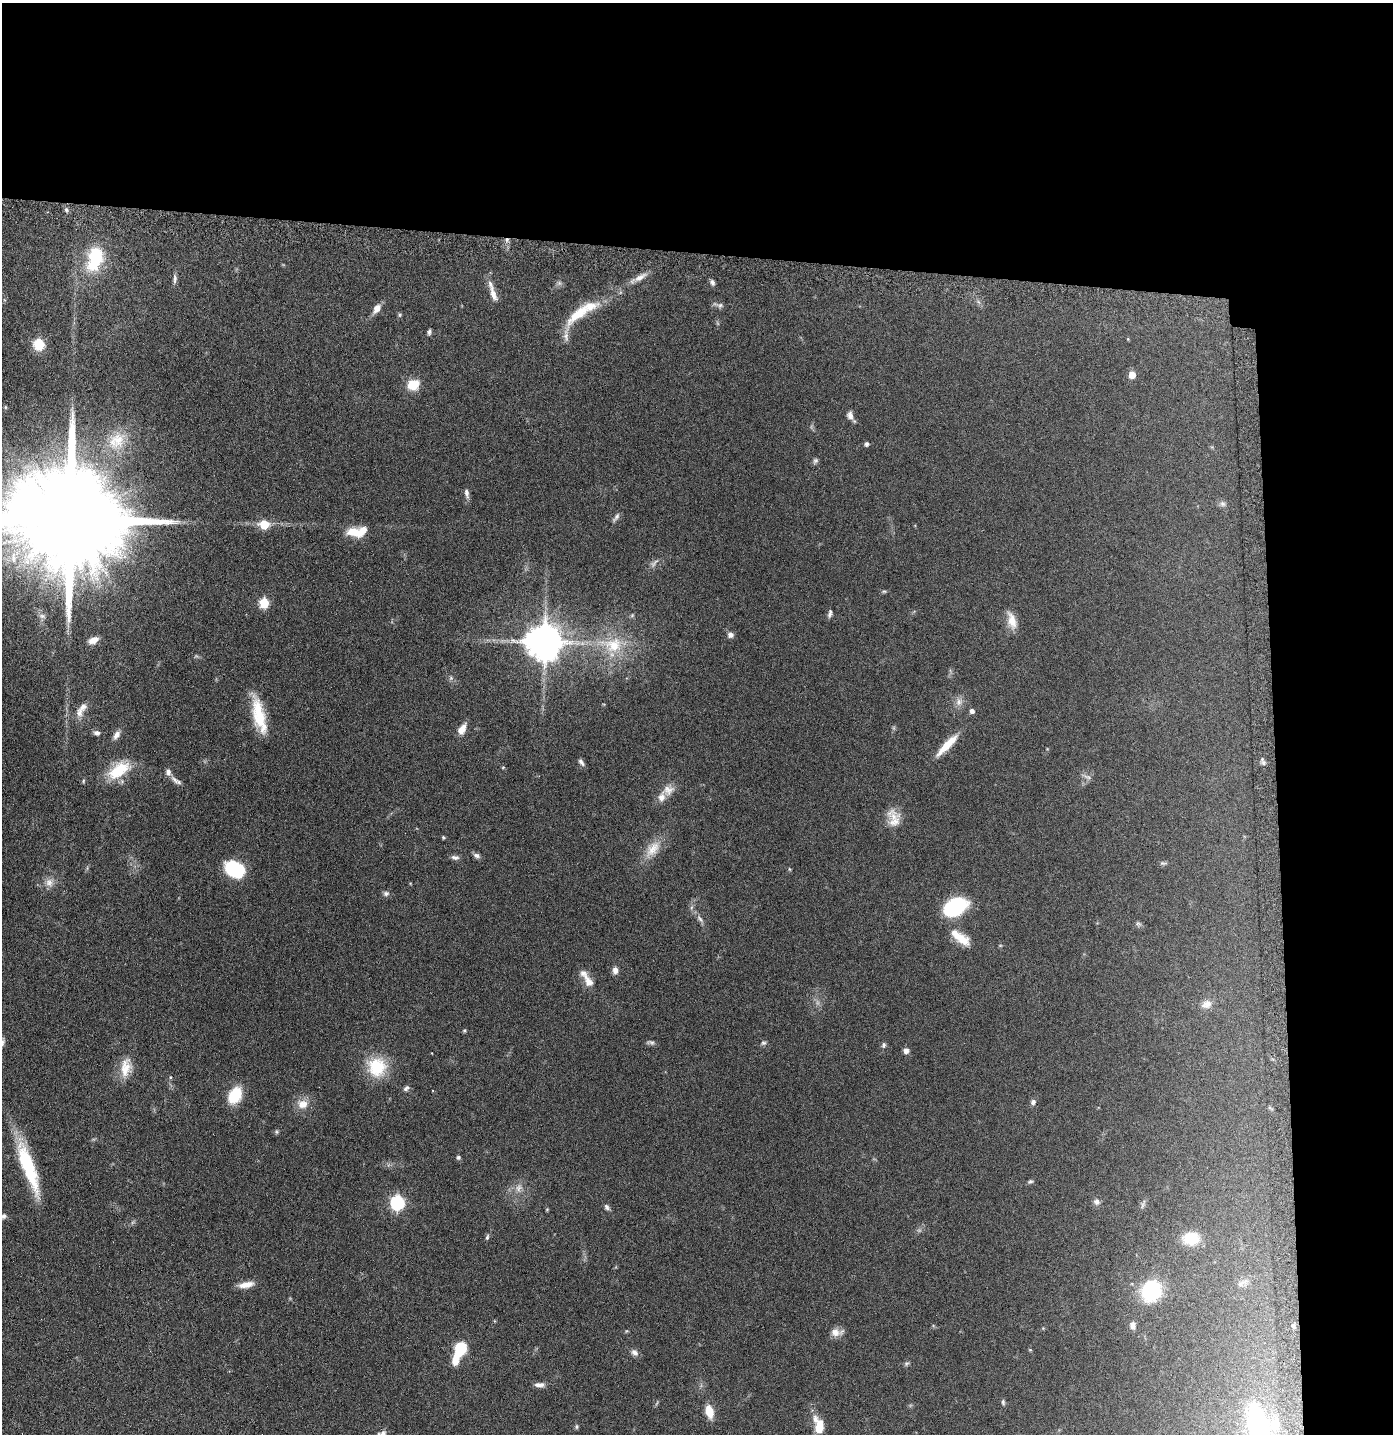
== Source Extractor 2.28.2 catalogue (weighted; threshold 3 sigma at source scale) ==
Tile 3 of 3 x 3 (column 3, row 1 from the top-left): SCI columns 2881-4271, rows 2890-4321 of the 4368 x 4346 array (HDU 1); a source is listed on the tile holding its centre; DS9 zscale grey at full resolution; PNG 1395 x 1436 px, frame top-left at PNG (2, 3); no overlay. Shown black and unused: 24% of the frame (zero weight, under 5 of 9 exposures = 4% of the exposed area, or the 3 px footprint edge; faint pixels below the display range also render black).
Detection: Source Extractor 2.28.2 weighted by HDU 2 'WHT'; one run over the whole footprint, this tile lists its part. Background 0.102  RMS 0.0043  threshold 0.0175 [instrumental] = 3 sigma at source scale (4.09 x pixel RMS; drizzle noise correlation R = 1.36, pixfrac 0.8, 0.05/0.05 arcsec/px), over >= 5 px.
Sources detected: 128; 3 too faint to see at this stretch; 2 inside a brighter object's white glare — not listed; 10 inside a brighter listed object's ellipse — not listed separately; the other 113 listed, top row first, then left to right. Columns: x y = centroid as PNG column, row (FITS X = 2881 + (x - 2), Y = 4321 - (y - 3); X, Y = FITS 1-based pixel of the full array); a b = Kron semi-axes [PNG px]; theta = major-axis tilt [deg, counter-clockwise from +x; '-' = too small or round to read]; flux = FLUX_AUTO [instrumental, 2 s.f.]
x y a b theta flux
66 210 6 5 - 0.81
507 240 6 5 - 1.1
95 258 21 12 75 27
640 277 21 7 30 3.3
175 279 14 5 88 1.3
712 282 8 6 -62 1.1
559 283 7 7 - 1
493 294 24 8 -71 3.7
720 305 11 7 -7 1.3
377 308 10 7 56 3.5
578 313 43 13 43 12
400 315 6 5 - 0.56
429 332 8 4 80 0.86
39 344 6 6 - 32
1132 375 5 5 - 6.3
413 385 11 10 - 8.5
5 407 5 4 - 0.45
850 415 11 8 -76 2
117 440 29 22 50 13
867 444 5 4 - 0.91
815 461 8 6 61 0.93
467 493 12 6 -79 1.5
1222 504 8 7 - 1.2
616 517 14 5 55 1.3
71 519 36 22 -5 19000
264 524 6 6 - 14
355 532 21 10 -10 8.1
884 591 6 4 0 0.55
264 603 6 5 - 22
830 613 11 4 78 1.1
632 615 6 5 - 0.64
42 616 10 6 -8 1.5
1012 621 22 10 -74 5.2
730 635 8 7 - 1.5
93 640 13 8 22 3.2
544 641 10 10 - 1100
613 645 32 22 -7 19
451 678 6 6 - 0.81
959 702 11 10 - 2.4
972 711 5 5 - 1.5
79 713 14 9 89 2.9
259 715 41 12 -76 15
462 729 12 7 58 4.1
97 733 9 6 -19 1.4
116 735 12 7 59 2.4
947 745 31 7 46 8.3
581 762 11 5 -52 1.2
1263 762 12 5 -73 1.1
503 767 5 3 - 0.37
119 770 27 14 34 17
1087 777 14 5 -24 1.4
175 780 15 5 -48 1.9
83 781 5 5 - 0.54
668 790 17 13 34 4.2
894 822 22 19 67 6.5
443 837 4 4 - 0.53
653 849 27 15 52 7.3
477 855 9 6 -18 1.4
455 857 11 6 -2 1.3
1163 863 11 4 -2 0.78
234 869 18 13 -28 28
789 869 5 4 - 0.45
49 882 12 11 - 3
386 893 8 7 - 1.2
955 907 21 13 29 41
700 919 14 5 -46 1.6
1138 924 8 5 -8 0.8
960 938 28 11 -36 7.7
615 970 9 6 -86 2.1
588 981 18 9 -57 4.2
1206 1004 15 11 24 3.2
464 1030 5 4 - 0.48
650 1042 12 5 -5 1
2 1043 12 5 65 1.4
763 1043 7 6 - 0.89
884 1045 7 5 80 0.85
906 1051 6 6 - 1.8
126 1067 28 14 81 7.4
377 1067 25 24 - 16
170 1077 5 3 - 0.39
406 1088 9 6 46 1
235 1095 15 10 61 16
1033 1102 7 6 - 1.3
302 1104 15 12 -2 4.7
276 1132 7 4 -82 0.54
458 1157 6 5 - 0.75
28 1164 60 15 -68 23
1030 1182 7 5 24 0.71
519 1188 13 9 75 2.9
397 1202 7 6 - 77
1096 1202 8 8 - 1.5
1143 1204 15 3 69 0.88
607 1207 9 6 -52 1
547 1209 5 3 - 0.35
3 1216 7 6 - 1.1
487 1237 8 4 75 0.75
1191 1238 15 12 3 12
1243 1283 20 6 24 2.2
246 1285 19 7 10 4
1151 1291 17 15 61 30
1133 1325 9 7 -90 1.8
1043 1328 4 4 - 0.36
836 1332 16 9 4 3.1
460 1348 13 8 67 20
1030 1350 4 4 - 0.41
634 1352 10 7 -38 1.7
906 1364 7 5 19 0.74
539 1385 13 6 -1 1.9
1003 1402 7 5 -88 0.75
709 1411 13 7 -76 7
1258 1425 45 19 -77 48
577 1426 6 6 - 0.67
819 1426 19 10 -77 8.8
Overlapping masked pixels (flux is a lower limit): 1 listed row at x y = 507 240
Isophote crosses this tile's border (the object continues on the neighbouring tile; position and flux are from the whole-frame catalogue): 4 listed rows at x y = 71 519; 2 1043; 3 1216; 1258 1425